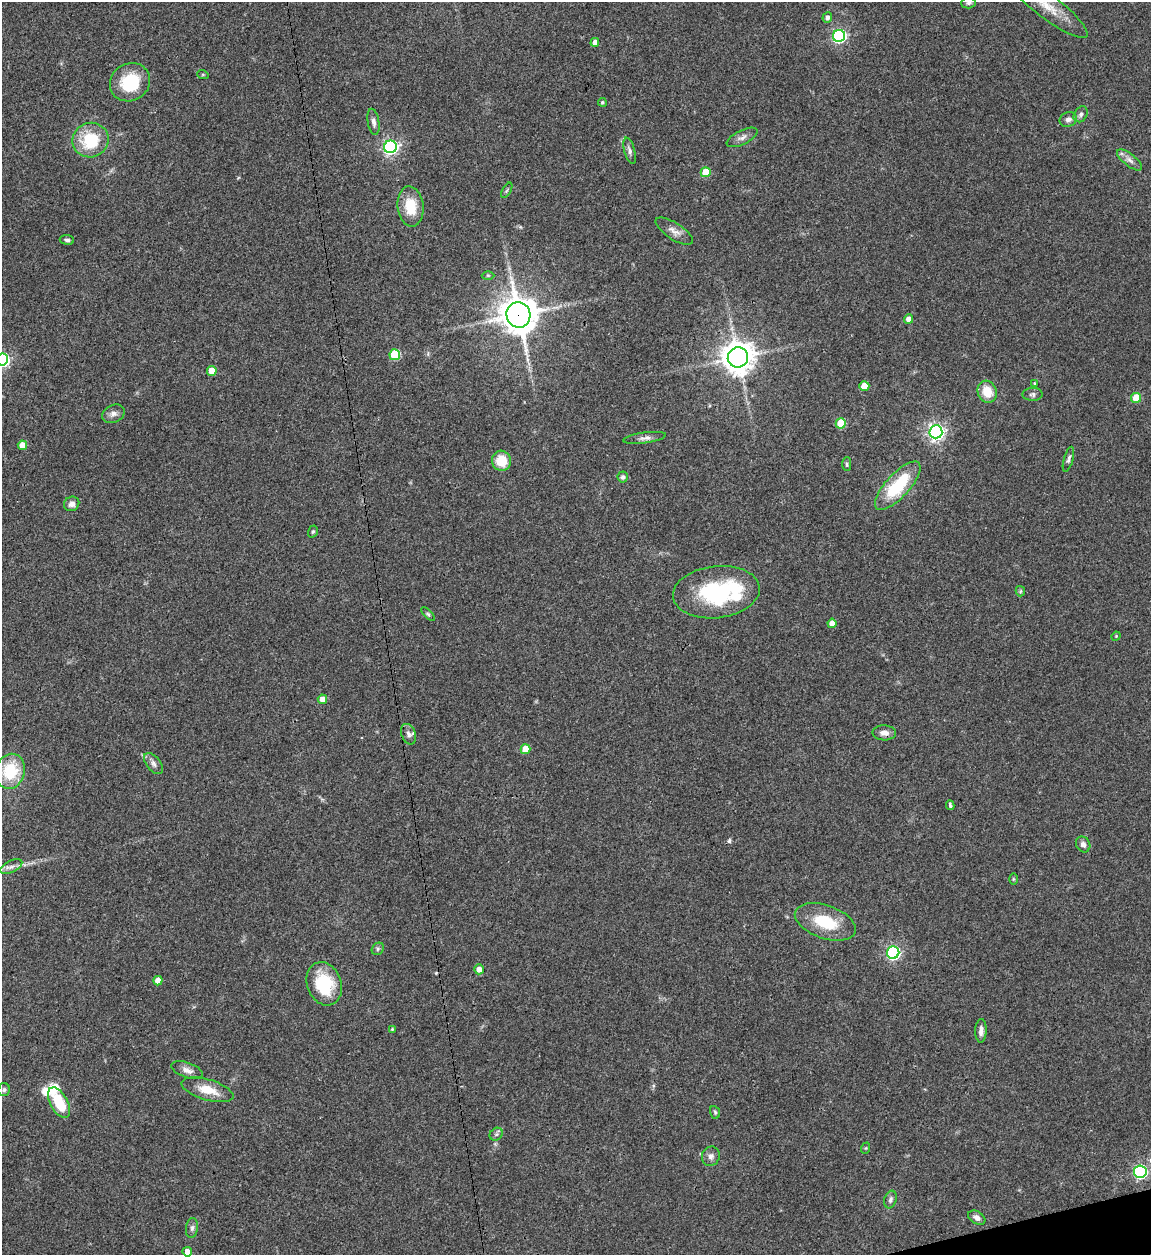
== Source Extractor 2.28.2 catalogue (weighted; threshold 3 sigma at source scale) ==
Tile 6 of 4 x 4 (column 2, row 2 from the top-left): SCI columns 1405-2553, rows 2506-3758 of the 4992 x 5013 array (HDU 1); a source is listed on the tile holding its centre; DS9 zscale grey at full resolution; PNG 1153 x 1257 px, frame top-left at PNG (2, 2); each listed source drawn as its Kron ellipse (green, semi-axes under 4 px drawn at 4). Shown black and unused: <1% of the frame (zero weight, under 3 of 4 exposures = <1% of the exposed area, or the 3 px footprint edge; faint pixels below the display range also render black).
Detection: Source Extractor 2.28.2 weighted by HDU 2 'WHT'; one run over the whole footprint, this tile lists its part. Background 0.0521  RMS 0.0049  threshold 0.022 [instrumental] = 3 sigma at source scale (4.5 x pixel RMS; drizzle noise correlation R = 1.50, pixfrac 1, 0.05/0.05 arcsec/px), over >= 5 px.
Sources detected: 86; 2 cosmic-ray / hot-pixel residue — neither listed nor drawn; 3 inside a brighter listed object's ellipse — not listed separately; the other 81 listed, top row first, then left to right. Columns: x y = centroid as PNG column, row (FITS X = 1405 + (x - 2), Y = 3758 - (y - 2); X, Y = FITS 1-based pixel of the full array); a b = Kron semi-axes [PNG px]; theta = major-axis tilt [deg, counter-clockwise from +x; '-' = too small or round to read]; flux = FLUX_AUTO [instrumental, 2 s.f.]
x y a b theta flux
968 3 7 5 3 1.2
1047 6 50 12 -37 13
827 18 5 5 - 2
839 36 6 6 - 86
595 42 4 4 - 2.8
203 75 6 3 -19 0.52
130 82 21 18 32 21
602 102 4 4 - 0.87
1081 114 8 6 58 1.6
1068 119 9 7 24 2.2
374 122 13 6 -81 2.1
742 137 17 7 26 2.5
90 140 18 17 - 22
390 147 6 6 - 130
630 151 13 5 -74 1.8
1130 160 15 6 -38 2.6
706 172 5 5 - 14
507 190 8 3 60 0.69
411 206 20 13 -84 12
674 231 21 8 -33 3.6
67 240 7 5 -7 1.1
488 275 6 4 -1 0.65
518 315 13 12 - 1100
909 319 5 4 - 3.6
395 355 5 5 - 26
738 357 10 10 - 750
2 360 6 6 - 110
212 371 5 4 - 9.8
1034 383 4 2 - 0.34
864 386 5 5 - 9
987 392 11 9 -66 9.4
1033 394 10 6 1 1.5
1136 398 5 5 - 14
113 414 12 8 25 2.4
841 423 5 5 - 19
936 432 6 6 - 180
645 438 21 5 8 2.6
22 445 4 4 - 7.4
1068 459 13 4 74 1.4
501 461 10 9 - 10
847 464 7 4 -90 0.81
623 477 5 5 - 1.3
898 486 31 12 47 27
72 504 8 7 - 2.4
313 531 6 4 73 0.74
1020 591 5 4 - 0.61
716 592 43 26 6 51
428 614 9 4 -45 0.8
832 623 4 4 - 3.7
1116 636 5 4 - 0.47
322 699 5 4 - 3.9
884 733 12 7 -2 3.1
409 734 11 7 -68 2.1
525 749 5 5 - 9.4
153 764 12 7 -50 2.1
10 771 18 14 72 20
950 805 5 3 - 0.87
1083 844 8 7 - 2.3
11 867 12 5 25 2
1013 879 6 4 -90 0.52
825 922 32 16 -19 20
378 949 7 5 48 1.1
893 953 6 6 - 84
479 969 5 5 - 3.2
158 981 5 4 - 4.9
324 984 22 17 -69 25
392 1029 3 3 - 0.47
981 1031 12 5 88 2.4
187 1070 16 7 -20 3.3
4 1090 6 6 - 0.98
207 1090 27 10 -16 9.1
59 1103 17 8 -62 17
715 1112 6 4 -69 0.73
496 1134 7 6 - 1.2
866 1148 6 3 71 0.49
711 1156 10 9 - 2.3
1140 1172 6 6 - 89
890 1199 9 6 72 1.5
977 1218 9 6 -31 2.1
192 1228 10 6 82 1.5
187 1252 5 4 - 3.9
Overlapping masked pixels (flux is a lower limit): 2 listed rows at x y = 518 315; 738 357
Isophote crosses this tile's border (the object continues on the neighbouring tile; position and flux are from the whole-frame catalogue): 3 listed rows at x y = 968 3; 1047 6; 2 360